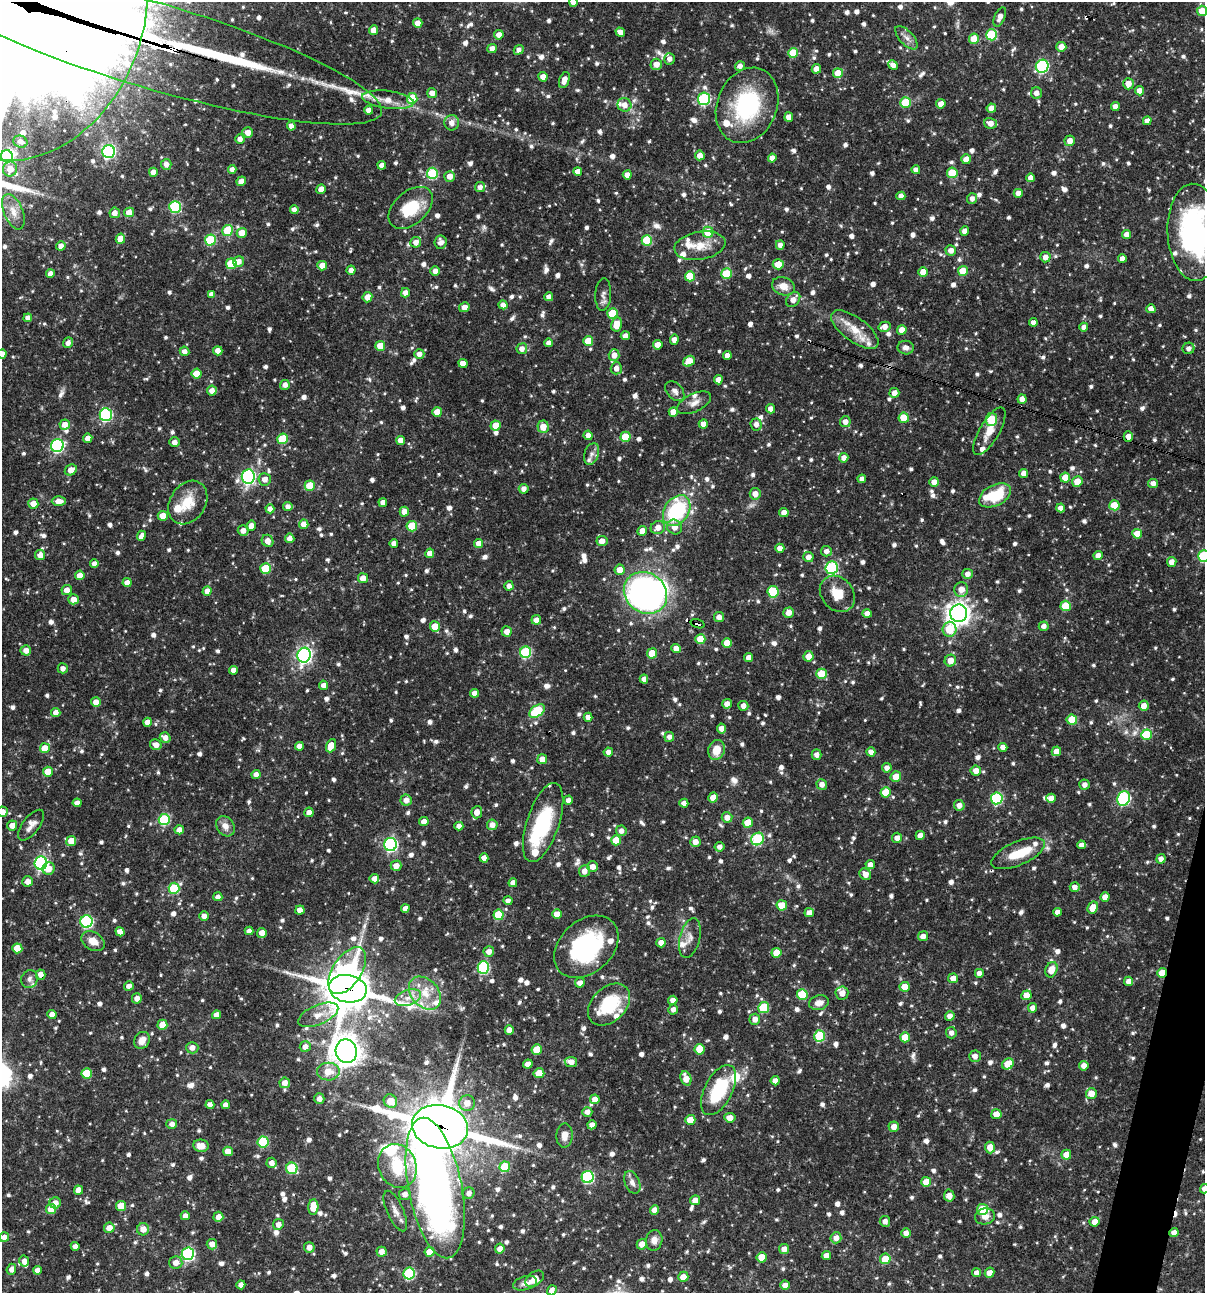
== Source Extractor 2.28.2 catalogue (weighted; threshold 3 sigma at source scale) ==
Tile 6 of 4 x 4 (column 2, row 2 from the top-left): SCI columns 1454-2656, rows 2584-3874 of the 5187 x 5168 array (HDU 1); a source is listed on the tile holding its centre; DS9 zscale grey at full resolution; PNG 1207 x 1295 px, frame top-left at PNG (2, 2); each listed source drawn as its Kron ellipse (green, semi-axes under 4 px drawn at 4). Shown black and unused: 2% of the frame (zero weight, under 3 of 4 exposures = <1% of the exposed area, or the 3 px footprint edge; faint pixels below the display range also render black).
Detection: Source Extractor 2.28.2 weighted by HDU 2 'WHT'; one run over the whole footprint, this tile lists its part. Background 0.066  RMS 0.0035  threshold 0.0157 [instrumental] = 3 sigma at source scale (4.5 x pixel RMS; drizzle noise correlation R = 1.50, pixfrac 1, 0.05/0.05 arcsec/px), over >= 5 px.
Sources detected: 1198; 1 too faint to see at this stretch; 3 inside a brighter object's white glare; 5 cosmic-ray / hot-pixel residue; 2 long thin detections or spike segments (spike, bleed or trail) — neither listed nor drawn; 34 inside a brighter listed object's ellipse — not listed separately; of the other 1153, all 500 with FLUX_AUTO >= 1.65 (the completeness limit of this list) listed and drawn (653 fainter detections not listed), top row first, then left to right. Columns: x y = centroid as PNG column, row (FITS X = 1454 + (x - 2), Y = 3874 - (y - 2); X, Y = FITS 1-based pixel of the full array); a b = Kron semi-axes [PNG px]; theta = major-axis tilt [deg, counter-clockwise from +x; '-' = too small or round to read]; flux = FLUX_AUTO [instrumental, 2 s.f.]
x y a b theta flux
573 2 4 4 - 2.2
1202 11 5 5 - 5.5
28 15 150 115 70 18000
1000 17 10 5 66 2.3
418 23 5 4 - 2.9
373 30 5 4 - 2.9
620 32 5 4 - 1.9
499 35 5 4 - 2.2
992 35 5 5 - 22
906 38 14 7 -47 2.2
974 39 5 5 - 7.3
151 45 240 43 -16 10000
1061 47 5 5 - 3.8
492 48 5 4 - 2.4
519 50 5 4 - 2
793 53 5 5 - 8.5
669 59 5 5 - 1.9
656 64 6 5 - 2.9
893 65 5 4 - 2.4
740 66 5 5 - 1.9
1042 66 6 6 - 43
816 69 4 4 - 2.8
838 73 5 5 - 6.7
543 77 5 4 - 2.5
564 80 8 5 70 3
1128 84 5 5 - 3.2
1139 91 4 4 - 2.9
432 93 5 5 - 2.5
1036 93 5 5 - 2
412 98 5 5 - 14
704 99 6 6 - 37
388 100 26 8 -7 5.5
905 102 5 5 - 12
941 104 4 4 - 2.7
624 105 7 6 - 2.7
747 105 39 30 68 36
1115 107 4 4 - 2.2
991 108 4 4 - 2.6
368 110 4 4 - 2.2
789 117 5 4 - 2.7
1147 121 4 4 - 2.1
452 123 7 7 - 2.4
990 123 6 5 - 2.6
291 126 4 4 - 2.1
248 132 5 5 - 2.7
240 139 5 4 - 1.9
1070 141 5 5 - 3.1
20 142 7 6 - 1.9
109 151 6 6 - 63
700 155 5 5 - 2.7
7 156 6 5 - 26
772 158 4 4 - 2.3
966 159 5 5 - 3
166 164 5 5 - 2
382 165 4 4 - 2.4
10 169 7 7 - 3.4
232 169 4 4 - 1.7
916 170 4 4 - 1.9
578 171 4 4 - 2.6
153 172 4 4 - 2.6
432 173 6 5 - 21
952 173 5 5 - 11
627 175 4 4 - 2.5
450 176 5 5 - 2.9
1031 178 4 4 - 2.3
241 181 5 4 - 2.3
480 187 5 5 - 1.6
321 189 5 4 - 2.7
1018 193 4 4 - 2.5
901 196 4 4 - 2
972 198 5 5 - 1.7
175 207 6 5 - 30
411 208 25 16 42 14
294 210 4 4 - 1.8
13 212 19 9 -67 3.9
129 212 5 4 - 3.8
115 213 5 5 - 2.3
228 230 5 5 - 13
965 231 4 4 - 2.4
708 232 5 5 - 8.2
1194 232 49 27 -87 80
242 233 5 5 - 4.7
1127 234 4 4 - 2.3
120 239 5 4 - 4.4
210 240 5 5 - 19
647 240 5 5 - 15
416 242 5 5 - 2.4
441 242 7 6 - 2
780 245 5 4 - 1.8
61 246 4 4 - 2
700 246 26 14 10 6.7
951 250 5 5 - 2.4
1045 257 5 5 - 2.5
1122 258 4 4 - 2.4
239 261 5 5 - 2.5
231 264 5 5 - 15
778 264 5 5 - 6.3
322 266 5 4 - 3.2
351 270 4 4 - 2.2
435 271 4 4 - 2.2
963 271 5 5 - 8.7
923 272 5 5 - 5
50 274 4 4 - 2.1
726 274 5 5 - 12
690 276 5 5 - 11
783 286 12 9 -20 3.8
405 293 5 4 - 1.9
211 294 4 4 - 1.9
603 295 16 8 87 1.8
367 297 5 5 - 3.3
549 297 4 4 - 2.3
793 300 8 6 48 2.7
503 305 4 4 - 2.3
464 307 5 4 - 2.6
1151 309 4 4 - 2.1
612 313 5 5 - 12
28 318 4 4 - 1.9
1033 322 4 4 - 2
616 324 7 5 78 5
885 327 6 5 - 2.4
1084 327 4 4 - 1.8
855 330 28 12 -36 7.3
902 330 5 4 - 4.1
625 336 4 4 - 2.2
674 340 5 4 - 2.2
588 341 5 5 - 6.4
68 343 5 5 - 1.9
549 343 4 4 - 1.9
658 345 5 4 - 3.5
380 346 5 5 - 4.8
906 348 8 7 - 1.8
1188 348 6 5 - 1.8
522 349 5 5 - 2.2
184 351 5 4 - 1.9
218 351 5 4 - 2.5
2 354 4 4 - 2.6
419 354 5 5 - 2.1
614 355 6 5 - 2.9
727 355 4 4 - 2.5
689 361 6 5 - 5.6
463 363 4 4 - 2.8
616 368 6 5 - 2
196 374 5 5 - 7.6
718 380 4 4 - 2.8
285 385 5 5 - 1.9
212 391 5 5 - 2.6
675 391 11 7 -47 1.7
894 393 5 5 - 2.5
1022 399 4 4 - 2.4
694 403 18 9 26 2.9
771 409 4 4 - 2.2
437 412 5 4 - 4.6
673 412 5 4 - 3.7
106 415 6 6 - 45
904 418 5 5 - 8.9
991 419 6 5 - 16
845 422 5 5 - 2.2
703 424 4 4 - 2.8
756 424 6 5 - 1.7
65 425 5 5 - 3
496 426 5 5 - 6.1
543 427 6 5 - 3.8
989 431 27 10 59 5.3
588 435 4 4 - 2.2
625 437 5 5 - 11
1128 437 5 4 - 2.6
88 438 5 4 - 2.5
283 439 5 5 - 14
401 440 4 4 - 2.9
174 442 5 4 - 1.7
57 446 6 6 - 56
591 454 11 7 69 1.7
844 458 5 4 - 2.4
71 470 6 5 - 2.9
1023 473 4 4 - 2.1
248 477 7 6 - 72
1065 478 5 5 - 5.4
265 479 6 6 - 2.4
862 479 4 4 - 2
1077 481 5 5 - 4.7
934 482 5 4 - 2.7
1153 483 5 4 - 2.2
310 486 5 5 - 7.6
524 489 5 5 - 1.8
755 494 6 5 - 2.7
995 495 17 10 27 14
59 501 7 4 1 3.1
188 502 23 17 56 8.3
383 502 4 4 - 2.2
33 504 5 5 - 3.4
1114 505 5 5 - 8
288 506 5 4 - 1.8
1061 508 4 4 - 2.6
270 509 4 4 - 2.2
677 511 17 12 56 32
404 512 5 4 - 2.9
784 512 4 4 - 2.7
163 516 5 5 - 3.8
304 524 4 4 - 4.3
251 526 5 4 - 2.7
412 526 5 5 - 12
658 527 7 6 - 2.9
674 527 8 7 - 3.2
243 530 5 5 - 2.1
642 531 5 4 - 2.5
1137 534 5 5 - 5.7
141 536 5 4 - 1.7
290 538 4 4 - 2.2
268 541 6 5 - 2.9
602 541 5 5 - 2.5
394 543 4 4 - 1.7
479 543 5 4 - 3.4
780 548 4 4 - 2.3
826 551 5 5 - 1.8
430 553 5 4 - 2.9
40 555 5 5 - 2.5
1098 556 4 4 - 3
1204 556 5 5 - 29
808 557 5 5 - 2.3
1172 562 5 4 - 2.5
94 564 4 4 - 2
832 568 6 6 - 34
266 569 5 5 - 14
620 570 5 5 - 3.3
968 574 5 5 - 2.1
80 575 5 4 - 3.4
363 578 5 5 - 3.1
127 583 5 4 - 2.6
509 586 5 4 - 1.7
961 589 7 7 - 3.3
67 590 5 5 - 2.5
207 591 5 4 - 2.2
773 592 6 5 - 18
645 593 23 20 -38 120
837 594 19 16 -49 7.3
73 599 5 5 - 2.9
1066 606 5 5 - 12
789 613 5 5 - 2.7
867 613 4 4 - 2.4
959 613 8 8 - 260
719 617 5 5 - 2.3
536 620 5 4 - 2.6
698 624 7 3 -19 7.3
435 626 5 5 - 4.6
1044 626 5 4 - 1.8
949 629 7 7 - 11
507 631 5 5 - 2.5
700 639 5 5 - 6.8
727 643 5 5 - 5.4
676 649 5 4 - 2.7
26 650 5 5 - 2.5
525 652 6 5 - 31
652 653 5 5 - 6.6
304 655 7 6 - 100
808 656 5 5 - 3.5
748 658 4 4 - 2.3
950 660 6 5 - 4.1
63 668 5 5 - 1.8
233 670 4 4 - 2.1
821 674 5 5 - 8.1
644 679 4 4 - 1.8
324 685 5 4 - 2.2
474 693 4 4 - 2.1
96 702 5 4 - 2.6
727 704 5 4 - 2.3
743 706 5 5 - 2.1
1144 706 5 5 - 3
537 711 9 5 37 24
56 712 4 4 - 2.1
588 717 4 4 - 2.1
1072 720 5 5 - 8.2
147 722 4 4 - 2.7
722 728 5 4 - 2.6
1146 735 5 5 - 16
669 737 5 5 - 1.7
165 738 5 5 - 2.3
156 745 6 5 - 2.6
299 746 4 4 - 2.2
331 746 7 4 68 5.8
1003 747 4 4 - 2.2
45 748 5 5 - 6.4
717 750 10 8 74 5.8
1056 751 5 4 - 3.1
608 752 4 4 - 1.7
871 752 4 4 - 2.2
817 754 5 5 - 1.8
542 759 5 5 - 3
887 768 5 4 - 2
976 771 5 5 - 2.5
48 772 5 5 - 5.6
256 774 4 4 - 1.8
896 777 5 5 - 4.9
822 784 5 5 - 2.3
1084 785 5 5 - 1.8
885 792 5 5 - 6.3
713 797 5 4 - 3.8
997 798 6 6 - 33
1051 798 5 4 - 2.7
1124 798 7 6 - 45
406 800 5 5 - 2.5
568 800 4 4 - 1.8
77 803 4 4 - 2.2
684 803 4 4 - 2.2
959 805 5 5 - 2.5
2 812 5 5 - 2.9
309 812 5 4 - 2.3
477 812 6 5 - 2.9
727 817 5 5 - 2.8
164 820 5 5 - 27
424 822 5 4 - 2.8
543 823 41 16 71 26
748 823 5 5 - 7.2
12 825 5 5 - 2.6
31 825 18 8 53 2.7
492 825 5 5 - 2.5
225 826 11 8 -54 2.8
459 826 4 4 - 2.1
179 830 5 4 - 2.7
621 831 5 5 - 1.9
920 835 4 4 - 2.4
897 838 5 5 - 2.2
758 839 6 6 - 29
616 840 5 5 - 6.9
71 841 5 5 - 4.7
695 842 5 5 - 2.7
391 845 6 6 - 63
1081 845 4 4 - 1.9
720 847 5 4 - 1.7
1018 853 29 12 24 9.8
484 858 4 4 - 2.2
1161 859 5 4 - 1.9
41 863 6 6 - 70
870 864 4 4 - 2.1
396 866 5 5 - 2.9
592 867 5 5 - 2.4
49 869 6 6 - 3.1
584 871 6 5 - 2.4
865 874 6 5 - 2.7
374 879 5 4 - 2.2
28 881 5 5 - 2.7
513 883 4 4 - 2
1075 887 5 4 - 2.2
174 888 5 5 - 18
218 897 4 4 - 1.7
1105 897 5 4 - 2.8
508 901 4 4 - 1.7
782 905 5 5 - 7.3
405 908 4 4 - 2.2
1093 908 6 5 - 4.8
300 910 4 4 - 3.3
1057 912 4 4 - 2.3
809 913 4 4 - 2.3
557 914 5 4 - 3.6
499 915 5 5 - 13
204 916 5 4 - 2.1
86 922 6 6 - 46
249 931 4 4 - 1.8
120 932 5 4 - 2.3
262 933 5 5 - 3
923 936 5 5 - 2.3
690 938 20 10 75 3.1
93 941 12 9 -31 3.8
661 943 5 4 - 2.4
586 947 36 26 42 42
17 948 5 5 - 8.1
489 951 5 5 - 2.2
776 953 5 5 - 6.1
483 967 6 6 - 38
1051 970 8 5 68 4.5
347 971 26 14 57 38
979 973 4 4 - 2.4
1162 973 5 4 - 4.7
41 974 5 4 - 2.3
953 978 5 5 - 2.5
29 979 9 8 - 1.8
1129 981 5 4 - 2.3
580 983 5 4 - 2.4
129 986 5 4 - 1.9
905 987 5 5 - 5.5
348 989 19 13 -11 1200
425 993 19 13 -48 7.7
842 993 6 6 - 3
802 995 5 5 - 13
1026 995 5 5 - 4.1
137 998 5 5 - 2.3
408 998 13 7 18 3.4
673 1000 4 4 - 2.2
819 1003 10 7 14 2.7
609 1004 24 17 44 18
764 1008 5 5 - 18
1033 1008 5 4 - 2.5
673 1009 5 4 - 1.7
52 1015 4 4 - 2.6
216 1015 4 4 - 2.3
318 1015 21 9 23 4.3
950 1016 5 4 - 2.1
755 1019 5 5 - 2.4
162 1025 5 5 - 5.1
509 1030 5 4 - 2.4
951 1033 6 5 - 1.7
820 1036 6 5 - 20
905 1037 5 5 - 6.7
142 1040 9 7 58 3.5
305 1047 5 5 - 2.6
192 1048 6 5 - 2.1
537 1049 5 5 - 7.4
700 1049 5 5 - 7.6
346 1051 12 10 -78 460
975 1056 6 5 - 2
571 1062 6 5 - 2.3
528 1064 5 4 - 2.7
1008 1064 6 5 - 6.6
1084 1066 5 4 - 2.4
328 1072 11 9 -1 5.1
87 1073 5 5 - 10
539 1073 5 5 - 6.3
686 1078 7 5 -70 3.9
775 1081 4 4 - 2.3
285 1083 5 5 - 2.7
719 1090 27 14 63 23
1091 1093 5 5 - 4
319 1099 5 5 - 2.1
595 1099 5 4 - 2.3
390 1101 7 6 - 5.7
467 1103 8 7 - 3.5
210 1105 4 4 - 1.7
226 1105 4 4 - 2
587 1112 5 5 - 2
996 1114 5 5 - 3.8
730 1118 5 5 - 2.9
690 1120 5 5 - 5.8
172 1124 5 5 - 2
592 1125 4 4 - 2.1
440 1127 28 21 -10 1600
894 1127 5 5 - 2.5
564 1136 12 8 87 3
263 1142 5 5 - 21
201 1146 8 6 -10 3.6
990 1147 6 5 - 3.5
228 1151 5 4 - 3.6
1066 1155 5 5 - 3.3
272 1163 5 5 - 2.1
397 1166 22 19 -68 17
505 1167 5 5 - 13
292 1168 5 5 - 20
588 1177 6 6 - 43
632 1182 12 7 -66 2
926 1182 5 5 - 4.8
435 1188 71 26 -79 210
1204 1189 5 4 - 2
78 1190 4 4 - 2.7
469 1193 6 5 - 1.8
405 1194 6 5 - 2
949 1196 6 5 - 3
695 1200 5 5 - 2.6
55 1203 5 5 - 2.7
121 1206 5 5 - 7.7
313 1207 8 5 88 6.8
51 1209 5 5 - 6.1
983 1209 5 5 - 11
654 1210 5 4 - 2.4
395 1211 22 8 -66 2.9
185 1216 4 4 - 2.2
985 1216 10 8 10 2.5
218 1217 5 5 - 2.8
885 1221 5 5 - 1.7
1095 1222 5 4 - 3.3
278 1224 5 5 - 2
109 1228 5 5 - 3.4
143 1229 6 6 - 2.9
906 1233 5 5 - 2.3
1174 1233 4 4 - 2.3
4 1237 5 5 - 2.3
836 1238 5 5 - 2.5
654 1240 10 8 79 2.5
212 1244 5 5 - 2.4
642 1244 5 5 - 2.7
75 1246 4 4 - 2
309 1247 5 5 - 2.2
500 1249 5 4 - 2.2
784 1249 5 5 - 2.4
382 1252 5 5 - 2.6
430 1252 5 5 - 5.5
188 1254 6 6 - 51
826 1256 4 4 - 2.4
762 1257 5 5 - 6.6
885 1259 5 5 - 6.8
24 1261 5 5 - 2
176 1263 6 6 - 2.7
11 1269 5 4 - 2
37 1270 4 4 - 2.2
976 1273 4 4 - 1.9
989 1273 5 4 - 2.4
409 1274 6 5 - 32
683 1277 5 5 - 3.2
535 1279 10 6 38 4.3
525 1283 12 6 15 1.9
241 1285 4 4 - 2.2
785 1285 4 4 - 2.2
552 1290 5 4 - 2.1
Overlapping masked pixels (flux is a lower limit): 13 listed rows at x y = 28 15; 151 45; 1128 437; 698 624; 1018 853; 1162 973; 41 974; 348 989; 346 1051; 440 1127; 292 1168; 435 1188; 1174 1233
Isophote crosses this tile's border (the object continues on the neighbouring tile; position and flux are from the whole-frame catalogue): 10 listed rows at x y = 573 2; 1202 11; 28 15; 7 156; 1194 232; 2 354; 1204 556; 2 812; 1204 1189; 552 1290